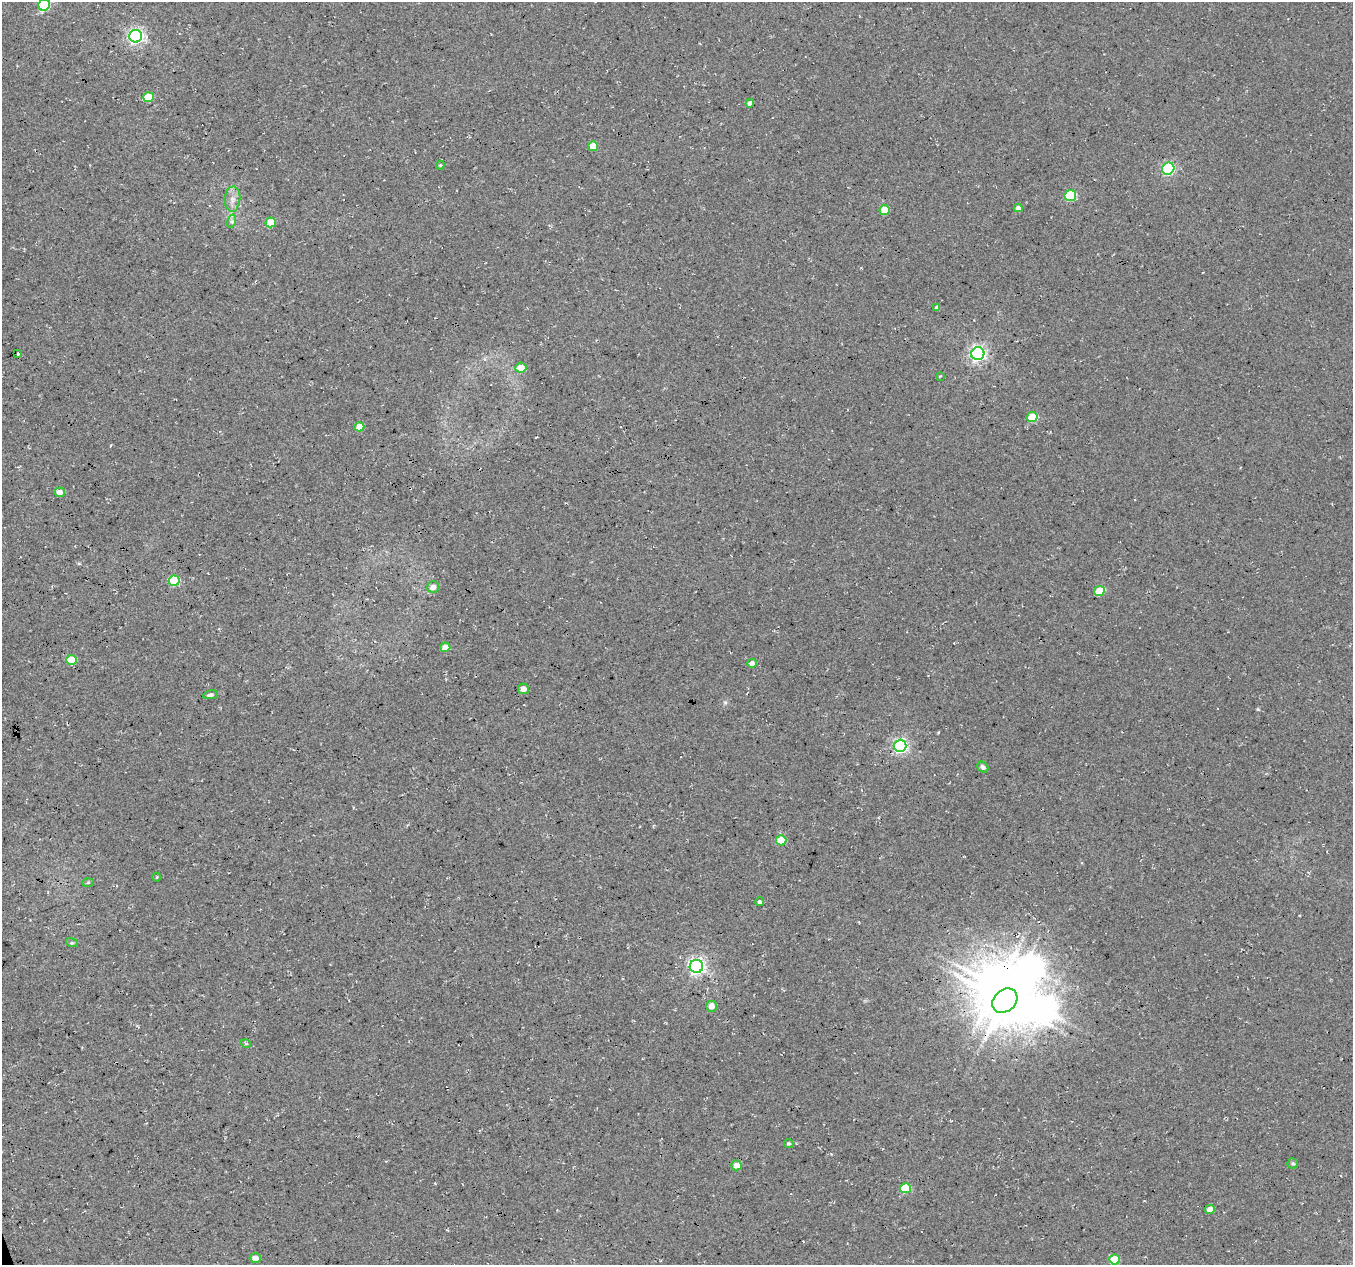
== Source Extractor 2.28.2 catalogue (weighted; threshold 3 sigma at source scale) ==
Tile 7 of 4 x 4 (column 3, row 2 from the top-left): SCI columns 2706-4056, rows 2644-3906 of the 5408 x 5234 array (HDU 1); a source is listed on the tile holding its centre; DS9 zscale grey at full resolution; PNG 1355 x 1267 px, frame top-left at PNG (2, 2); each listed source drawn as its Kron ellipse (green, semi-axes under 4 px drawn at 4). Shown black and unused: <1% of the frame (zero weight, under 3 of 4 exposures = <1% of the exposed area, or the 3 px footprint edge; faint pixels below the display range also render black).
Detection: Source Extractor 2.28.2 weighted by HDU 2 'WHT'; one run over the whole footprint, this tile lists its part. Background 0.0276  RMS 0.0063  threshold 0.0285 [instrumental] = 3 sigma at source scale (4.5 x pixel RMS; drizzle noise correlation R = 1.50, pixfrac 1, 0.0396/0.0396 arcsec/px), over >= 5 px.
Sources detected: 50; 3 inside a brighter object's white glare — neither listed nor drawn; the other 47 listed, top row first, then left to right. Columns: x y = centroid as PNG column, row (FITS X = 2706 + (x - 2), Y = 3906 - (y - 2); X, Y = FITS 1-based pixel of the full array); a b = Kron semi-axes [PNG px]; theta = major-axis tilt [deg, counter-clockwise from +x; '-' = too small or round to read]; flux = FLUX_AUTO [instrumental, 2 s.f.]
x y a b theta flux
44 5 6 5 - 50
136 36 6 6 - 180
148 97 5 5 - 18
750 103 4 4 - 2.7
593 146 5 5 - 12
440 165 4 3 - 0.79
1168 169 6 6 - 89
1070 195 6 5 - 40
232 199 12 8 85 4.3
1018 208 4 4 - 2.7
884 210 5 5 - 14
232 221 7 4 72 1.3
271 223 5 5 - 14
937 308 4 3 - 1.6
18 354 3 2 - 0.67
978 354 6 6 - 190
521 368 5 5 - 8.9
940 376 3 2 - 0.59
1032 417 5 5 - 21
359 427 5 4 - 7.9
60 492 5 5 - 5.2
174 581 5 5 - 37
433 587 6 5 - 3.9
1099 591 5 5 - 19
445 647 5 4 - 7.6
72 660 5 5 - 16
752 663 5 4 - 3.5
523 689 5 5 - 3.7
210 695 7 4 9 1.6
900 746 6 6 - 140
983 767 6 5 - 1.9
781 840 5 5 - 16
157 877 4 3 - 0.46
88 882 6 4 2 0.76
760 902 4 4 - 2.2
72 943 6 4 -17 0.82
696 966 7 6 - 200
1005 1001 14 10 39 2100
712 1006 5 5 - 4.6
246 1044 5 3 - 0.69
789 1143 5 4 - 1
1293 1163 5 5 - 1.1
736 1165 5 5 - 5.5
905 1188 5 5 - 23
1210 1210 5 4 - 5.9
255 1258 5 5 - 4.7
1114 1259 5 5 - 16
Overlapping masked pixels (flux is a lower limit): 1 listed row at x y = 1005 1001
Isophote crosses this tile's border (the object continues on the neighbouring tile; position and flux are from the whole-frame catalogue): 1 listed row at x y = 44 5